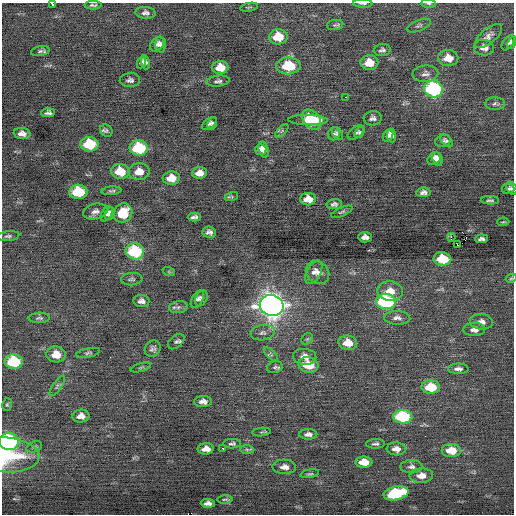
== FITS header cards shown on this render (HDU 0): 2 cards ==
NAXIS1  =                  512 / Axis length
NAXIS2  =                  512 / Axis length

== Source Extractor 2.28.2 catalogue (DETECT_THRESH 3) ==
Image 512 x 512 px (HDU 0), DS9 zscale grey, 1 PNG px = 1 image px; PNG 516 x 516 px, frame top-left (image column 1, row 512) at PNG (2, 3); each listed source drawn as its Kron ellipse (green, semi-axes under 4 px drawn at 4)
Background -0.0246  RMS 0.83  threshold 2.49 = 3 sigma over >= 5 px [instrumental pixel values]
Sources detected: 136; all 136 listed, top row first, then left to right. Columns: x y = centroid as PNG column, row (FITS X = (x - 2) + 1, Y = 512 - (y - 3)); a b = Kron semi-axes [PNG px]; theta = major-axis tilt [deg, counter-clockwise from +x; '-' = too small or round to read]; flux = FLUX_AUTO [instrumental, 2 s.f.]
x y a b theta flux
363 3 9 2 -1 100
429 3 7 3 -2 86
52 5 3 3 - 920
93 5 8 3 1 110
249 7 9 2 11 64
145 13 10 6 -3 200
335 25 8 5 6 110
419 26 13 5 22 130
488 36 16 7 40 320
278 37 9 7 -1 1400
508 43 9 5 53 200
512 43 6 4 66 140
157 44 8 6 44 190
161 45 8 5 -86 180
484 48 10 7 -7 340
382 50 8 6 8 170
40 51 9 5 10 140
448 58 10 8 1 730
142 62 6 4 65 140
145 62 7 4 -75 150
369 63 9 7 0 890
288 66 12 8 1 1700
220 67 8 6 2 870
425 74 13 8 3 270
130 80 10 7 4 180
218 81 11 5 7 170
433 89 9 8 - 8100
345 97 3 3 - 62
495 104 10 6 2 160
48 113 7 4 4 150
373 118 9 7 4 190
308 120 20 5 -1 1200
312 120 11 8 -52 1800
212 123 6 4 66 100
209 124 8 5 37 160
106 131 7 5 -36 130
282 131 8 3 46 85
356 132 9 5 38 130
359 132 6 4 55 76
22 133 8 5 -7 270
334 134 6 5 - 120
337 134 7 5 -59 110
392 135 7 4 -83 180
388 136 7 5 63 180
443 141 8 6 14 140
447 141 8 4 -46 100
90 144 9 7 -1 2700
139 148 9 7 -3 3400
261 150 5 5 - 260
264 150 8 5 -71 330
434 159 7 5 38 280
437 159 7 5 -66 230
120 172 9 7 -7 1300
139 172 11 8 2 670
199 173 7 5 4 440
171 178 8 6 2 750
512 188 7 5 -58 120
508 189 6 5 - 130
111 191 10 4 5 110
78 192 9 7 -2 3000
423 192 7 4 5 190
232 197 7 4 17 77
308 199 8 6 1 590
490 200 9 3 -1 110
334 204 8 5 6 150
95 211 12 7 13 270
342 212 11 4 23 110
123 213 10 9 - 1400
107 214 8 5 60 190
110 214 6 4 64 190
194 217 6 4 -1 180
503 222 6 2 4 60
209 232 7 5 -5 200
8 236 11 5 6 140
365 237 7 5 -2 260
451 237 4 2 - 440
481 239 6 4 5 140
458 245 3 2 - 1100
135 251 9 8 - 4500
442 259 9 6 -5 1800
169 272 6 4 -19 75
314 272 12 7 61 270
318 272 12 10 -39 360
511 278 6 4 29 68
132 279 11 6 5 140
390 291 13 10 -6 670
201 298 8 5 66 170
197 299 9 5 60 150
141 301 8 6 -6 250
386 302 10 7 -4 6700
272 305 12 10 -14 50000
178 307 9 6 8 180
39 318 11 5 3 130
397 318 13 7 -2 270
481 322 11 8 -6 310
474 329 11 7 0 330
263 333 12 7 8 240
307 339 6 5 - 89
176 342 9 6 40 160
348 343 9 7 -7 760
153 348 8 7 - 180
88 353 12 4 11 120
56 354 9 8 - 710
271 354 8 4 -45 120
305 357 12 8 -5 420
14 362 9 7 -5 3200
308 365 10 7 -11 1300
141 367 10 3 15 83
275 367 8 6 16 130
458 369 10 5 -1 210
57 386 12 4 55 130
431 387 9 6 -1 1600
203 402 9 5 -2 290
7 405 6 5 - 84
81 416 8 6 6 360
403 417 9 7 -3 4200
261 432 9 4 6 85
308 434 9 5 1 210
9 441 10 8 -3 8900
232 444 9 4 3 120
376 444 9 4 2 150
34 447 8 5 19 110
206 449 8 5 3 430
223 449 3 3 - 210
247 449 7 4 -2 100
396 449 9 6 -3 360
451 451 9 6 0 1200
6 455 33 17 -4 3400
364 462 8 5 -1 870
284 467 12 7 -3 350
411 467 11 6 1 200
310 474 9 3 10 92
421 476 11 7 3 540
396 493 13 6 11 3900
225 499 7 3 0 73
208 503 7 4 -3 210
At the frame edge (FLAGS 8, measured only in part): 5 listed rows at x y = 363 3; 429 3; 52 5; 9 441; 6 455